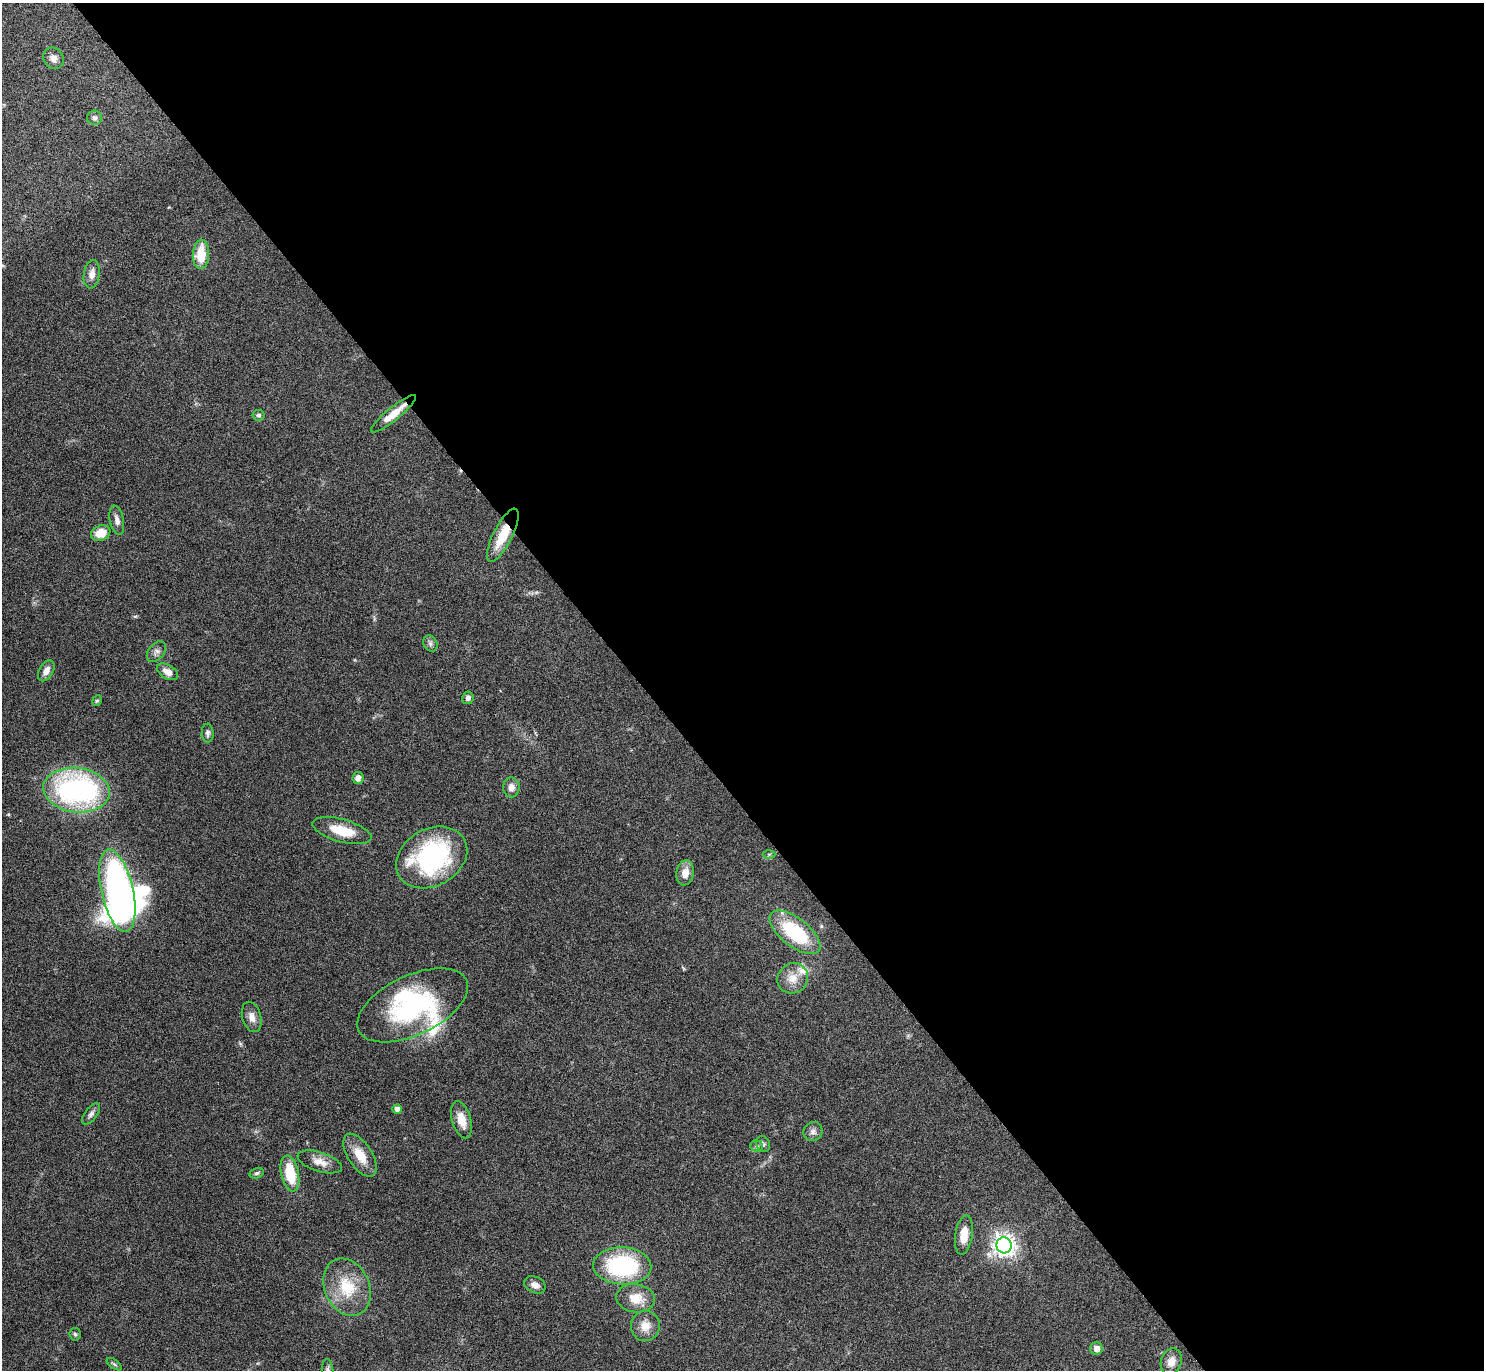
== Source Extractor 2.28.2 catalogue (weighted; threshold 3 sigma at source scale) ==
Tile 8 of 4 x 4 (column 4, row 2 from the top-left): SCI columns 4454-5935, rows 2906-4273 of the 5943 x 5938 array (HDU 1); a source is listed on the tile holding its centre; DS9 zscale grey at full resolution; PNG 1486 x 1372 px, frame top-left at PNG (2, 3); each listed source drawn as its Kron ellipse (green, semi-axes under 4 px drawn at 4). Shown black and unused: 57% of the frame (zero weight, under 4 of 8 exposures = <1% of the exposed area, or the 3 px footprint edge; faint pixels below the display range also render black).
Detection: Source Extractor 2.28.2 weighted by HDU 2 'WHT'; one run over the whole footprint, this tile lists its part. Background 0.0651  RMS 0.0049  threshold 0.0201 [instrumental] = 3 sigma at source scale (4.09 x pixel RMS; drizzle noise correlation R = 1.36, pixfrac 0.8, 0.05/0.05 arcsec/px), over >= 5 px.
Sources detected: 54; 2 inside a brighter object's white glare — neither listed nor drawn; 2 inside a brighter listed object's ellipse — not listed separately; the other 50 listed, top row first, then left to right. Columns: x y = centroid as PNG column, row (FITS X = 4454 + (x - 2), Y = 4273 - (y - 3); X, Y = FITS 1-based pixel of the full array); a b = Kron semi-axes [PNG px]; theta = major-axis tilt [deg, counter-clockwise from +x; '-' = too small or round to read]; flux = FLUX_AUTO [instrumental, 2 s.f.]
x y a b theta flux
53 58 11 10 - 3
94 118 7 7 - 1.5
201 254 14 8 87 12
92 274 14 8 82 3.6
394 414 28 6 39 7.5
259 415 6 5 - 0.87
117 520 15 7 -78 2.7
101 533 10 7 21 8.4
503 535 29 9 63 13
430 643 8 6 -61 1.3
156 652 12 8 49 1.9
46 671 11 7 60 3
168 672 11 7 -31 4
468 698 6 5 - 1.6
97 701 5 4 - 0.71
208 733 9 6 -88 1.3
358 778 6 5 - 2.3
511 787 10 8 -87 2.9
77 790 33 22 -7 100
342 831 30 11 -15 12
769 854 6 4 1 0.63
432 857 37 28 29 63
685 873 12 8 81 4.6
117 891 42 16 -77 160
795 932 30 14 -38 32
793 978 16 14 39 6
412 1005 59 29 25 61
252 1017 15 9 -74 3.2
397 1109 5 4 - 2.4
91 1114 12 6 53 1.6
461 1120 19 9 -74 6.5
813 1131 10 9 - 2.1
763 1144 8 7 - 1.1
756 1146 6 5 - 0.91
360 1155 24 12 -57 8.5
320 1162 23 9 -17 5
257 1173 7 5 17 0.93
290 1173 18 9 -78 16
964 1235 20 8 82 6.8
1004 1245 8 7 - 310
622 1266 29 18 -2 50
535 1285 11 8 -25 3.1
347 1287 30 22 -65 18
636 1298 19 14 -8 8.5
645 1326 15 14 - 5.6
75 1334 6 5 - 0.86
1096 1348 6 6 - 2.8
1171 1362 14 10 72 4
114 1364 8 4 -35 0.83
328 1370 10 5 -85 1.2
Overlapping masked pixels (flux is a lower limit): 2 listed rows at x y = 394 414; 503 535
Isophote crosses this tile's border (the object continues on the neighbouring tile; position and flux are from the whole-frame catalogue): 1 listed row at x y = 328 1370